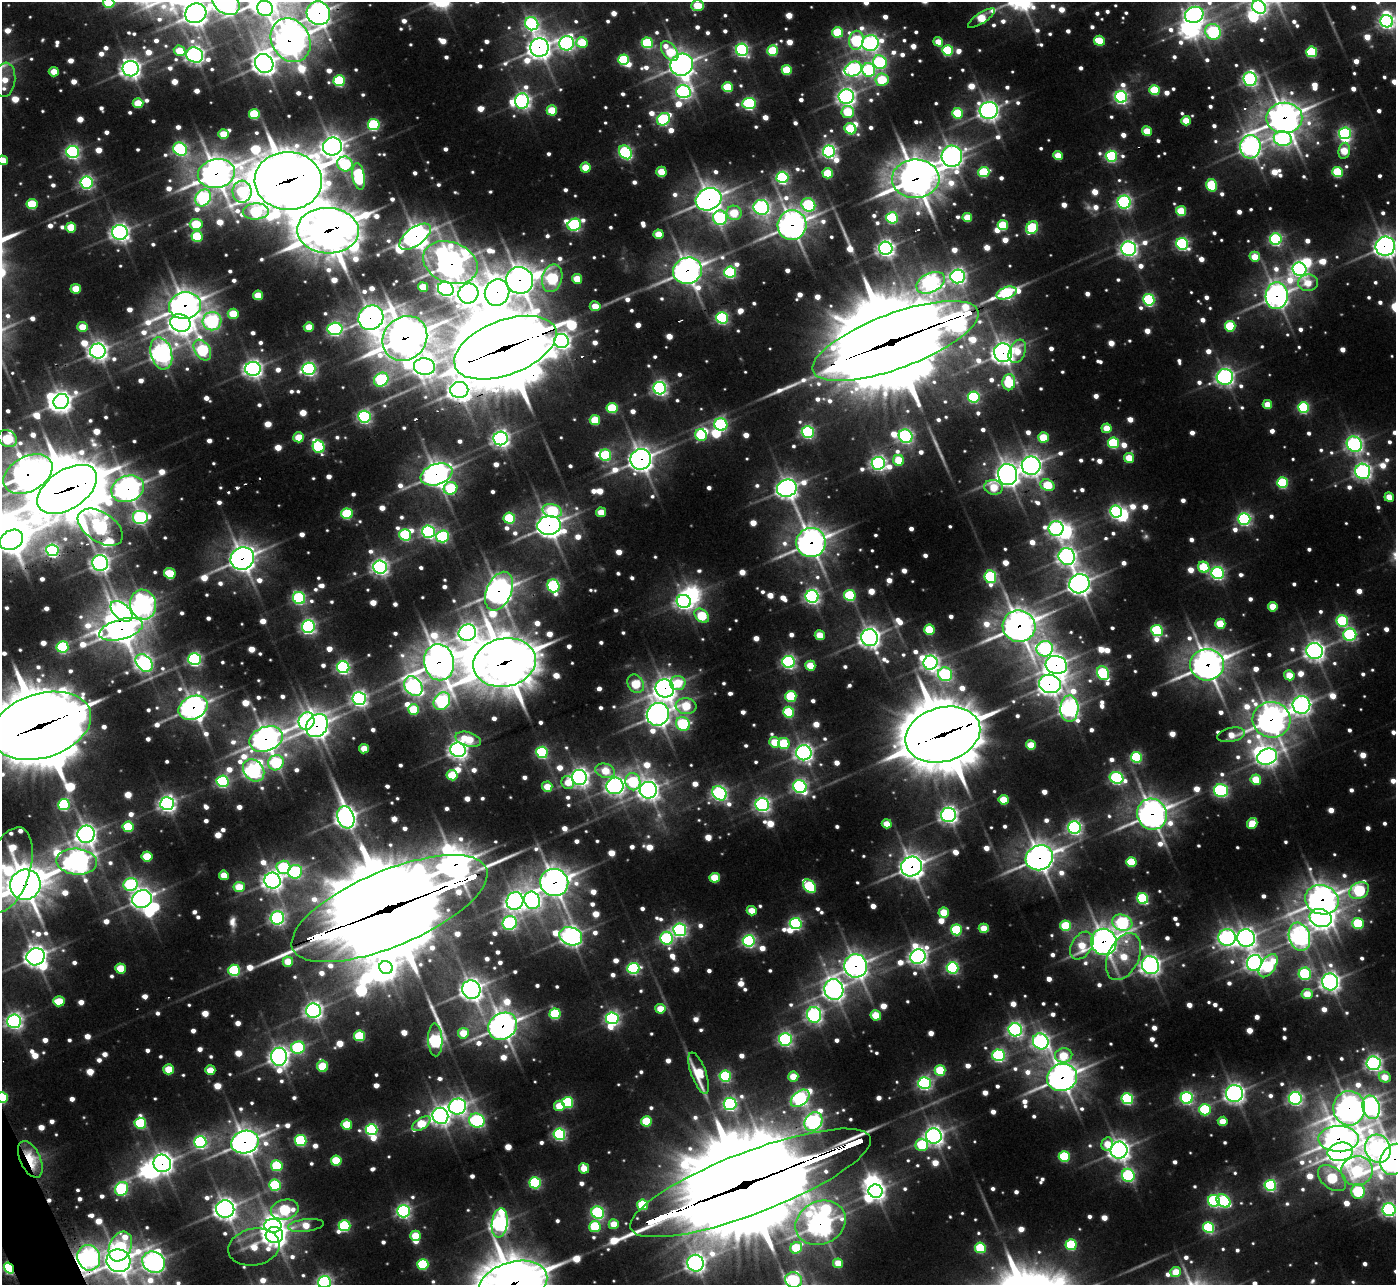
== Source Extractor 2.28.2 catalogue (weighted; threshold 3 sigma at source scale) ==
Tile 7 of 4 x 4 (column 3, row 2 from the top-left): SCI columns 2799-4192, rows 2719-4001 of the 5601 x 5569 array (HDU 1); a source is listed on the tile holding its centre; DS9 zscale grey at full resolution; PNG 1398 x 1287 px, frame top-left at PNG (2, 2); each listed source drawn as its Kron ellipse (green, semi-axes under 4 px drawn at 4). Shown black and unused: <1% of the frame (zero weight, under 2 of 3 exposures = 2% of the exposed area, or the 3 px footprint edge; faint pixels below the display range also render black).
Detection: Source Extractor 2.28.2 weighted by HDU 2 'WHT'; one run over the whole footprint, this tile lists its part. Background 0.0436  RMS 0.0097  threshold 0.0437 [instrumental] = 3 sigma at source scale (4.5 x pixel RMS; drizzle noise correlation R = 1.50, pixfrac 1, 0.05/0.05 arcsec/px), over >= 5 px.
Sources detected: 1570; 17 too faint to see at this stretch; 24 inside a brighter object's white glare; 5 cosmic-ray / hot-pixel residue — neither listed nor drawn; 22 inside a brighter listed object's ellipse — not listed separately; of the other 1502, all 500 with FLUX_AUTO >= 28.1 (the completeness limit of this list) listed and drawn (1002 fainter detections not listed), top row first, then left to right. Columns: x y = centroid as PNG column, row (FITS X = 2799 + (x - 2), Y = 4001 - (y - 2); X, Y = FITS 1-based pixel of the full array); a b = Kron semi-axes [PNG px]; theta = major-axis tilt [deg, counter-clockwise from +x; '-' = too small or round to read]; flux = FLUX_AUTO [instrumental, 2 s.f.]
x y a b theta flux
109 3 5 5 - 81
226 3 15 11 -34 820
698 6 6 5 - 57
1259 7 7 6 - 400
265 8 8 7 - 300
196 13 11 9 25 990
318 13 12 11 - 890
1194 15 9 8 - 610
981 18 16 5 33 64
1387 21 6 6 - 460
532 24 7 6 - 320
838 32 5 5 - 91
1213 32 8 7 - 270
291 40 23 19 -58 1900
856 40 9 7 81 210
1099 41 5 5 - 57
582 42 6 5 - 70
938 42 5 4 - 31
567 43 7 7 - 420
647 43 6 5 - 140
870 43 8 8 - 500
539 47 9 9 - 990
742 50 6 6 - 340
948 50 5 5 - 120
180 51 6 5 - 43
670 51 11 7 -53 69
773 51 5 5 - 95
1312 52 5 5 - 130
195 55 8 7 - 580
624 60 5 5 - 130
880 62 7 6 - 230
264 63 10 9 - 920
682 65 11 10 - 1100
131 69 8 7 - 730
853 69 9 7 25 380
787 70 5 5 - 67
869 70 7 6 - 210
54 72 5 4 - 32
1250 79 7 6 - 410
5 80 17 10 83 29
882 80 6 6 - 84
339 81 5 5 - 170
728 87 5 5 - 77
1154 90 5 5 - 82
683 92 7 6 - 420
846 97 8 7 - 650
1121 97 6 6 - 350
522 101 8 6 81 550
138 103 5 5 - 50
749 103 7 5 3 260
552 110 5 5 - 63
989 110 9 8 - 770
848 112 6 6 - 68
957 113 5 5 - 91
254 114 5 5 - 93
1284 118 18 15 1 1400
663 119 7 6 - 220
1186 121 5 4 - 40
374 125 6 5 - 180
850 129 6 5 - 120
1147 131 5 5 - 46
1345 133 6 6 - 300
223 134 5 5 - 41
1283 139 9 7 -12 410
332 146 9 9 - 1000
1250 147 12 10 83 700
180 149 7 6 - 330
829 151 6 6 - 410
1344 151 8 5 78 48
73 152 6 6 - 370
625 152 7 6 - 270
952 156 10 10 - 780
1058 156 5 4 - 40
1111 156 5 5 - 230
3 160 5 4 - 37
345 164 8 7 - 170
585 167 5 5 - 43
661 172 5 5 - 47
984 172 5 5 - 100
1338 172 5 5 - 110
828 173 5 5 - 76
216 174 19 14 12 1900
359 176 13 6 -80 220
782 177 6 6 - 270
916 179 24 19 2 2100
288 181 34 29 -2 6900
86 182 6 6 - 340
1212 185 6 5 - 120
242 192 11 9 87 120
203 198 9 7 54 360
709 199 13 11 24 1100
1124 202 6 6 - 340
32 204 5 5 - 77
808 205 7 6 - 200
761 207 8 7 - 480
256 211 13 8 4 180
1181 211 5 5 - 61
734 213 7 7 - 53
967 217 5 4 - 41
720 218 7 7 - 250
892 218 5 5 - 170
196 224 6 5 - 79
574 225 7 6 - 260
792 225 15 14 - 1100
1003 225 5 5 - 79
71 227 5 5 - 49
1032 228 7 5 47 140
328 231 31 23 -3 4100
120 232 8 7 - 660
658 234 5 5 - 35
197 236 5 5 - 96
415 237 18 9 36 1100
1276 239 6 6 - 260
1182 244 6 5 - 280
1385 246 10 9 - 780
886 248 6 6 - 630
1129 249 7 7 - 500
1255 257 5 5 - 39
450 263 28 20 -21 1400
1299 269 7 6 - 510
687 271 15 13 21 1300
730 272 6 5 - 220
958 276 7 7 - 480
552 278 14 10 75 210
577 279 5 5 - 40
520 280 14 13 - 1500
931 283 15 9 25 580
1308 283 10 8 1 34
423 287 5 5 - 41
76 289 5 5 - 45
446 289 8 7 - 500
497 292 13 12 - 1300
1006 293 10 6 20 280
468 294 10 9 - 770
258 295 5 5 - 40
1277 296 13 11 86 930
1149 300 6 5 - 210
185 306 16 13 13 1100
595 306 5 5 - 30
233 314 5 5 - 47
371 318 13 11 41 1100
722 318 6 5 - 260
212 321 9 9 - 340
180 323 10 8 -20 970
1230 326 5 5 - 96
82 327 5 5 - 36
309 327 5 5 - 34
335 329 7 6 - 290
405 338 24 21 45 2700
561 341 7 7 - 580
896 341 88 27 20 26000
505 348 54 27 21 17000
202 350 11 7 -57 200
98 351 8 7 - 710
1017 351 12 8 67 32
161 353 16 10 -74 840
1003 353 9 9 - 870
424 367 10 8 -6 740
253 369 8 7 - 680
309 369 6 6 - 390
1225 377 8 8 - 490
381 380 7 6 - 240
1009 382 8 6 86 97
660 388 6 6 - 430
459 390 9 8 - 950
974 397 5 5 - 200
61 401 8 7 - 830
1267 404 5 4 - 29
1303 407 5 5 - 180
612 408 5 5 - 95
364 417 6 6 - 340
595 420 5 5 - 61
721 424 6 6 - 260
1107 428 5 5 - 37
808 432 6 6 - 270
701 435 6 5 - 110
906 436 7 6 - 400
299 437 5 5 - 47
1043 437 5 5 - 61
501 438 7 7 - 630
7 439 10 8 -30 120
1113 443 5 5 - 130
1354 444 8 7 - 480
319 447 6 5 - 180
605 455 6 5 - 130
1129 458 5 5 - 38
641 459 10 10 - 1100
899 460 5 5 - 56
878 463 6 6 - 490
1031 466 9 9 - 750
1363 471 8 7 - 480
28 474 26 17 29 1700
436 474 16 10 20 990
1008 475 10 9 - 960
1282 483 5 5 - 140
1047 485 7 5 -21 76
994 487 9 7 -10 49
450 488 7 6 - 110
787 488 10 8 15 900
67 489 33 19 34 6500
128 489 17 13 20 1200
1389 497 5 4 - 30
552 511 10 6 -15 120
1116 511 6 6 - 280
601 512 5 4 - 32
347 514 5 5 - 130
140 517 8 7 - 300
509 518 6 5 - 110
1244 519 6 6 - 330
549 525 12 9 7 1200
100 527 25 14 -34 440
1056 528 7 7 - 420
428 532 6 6 - 350
405 535 6 5 - 160
443 536 6 6 - 220
11 540 12 9 30 1700
811 543 15 14 - 1200
52 550 6 6 - 340
1067 556 8 8 - 660
242 559 12 11 - 1200
100 563 8 7 - 600
380 567 7 6 - 600
1204 567 6 5 - 88
170 573 6 5 - 62
1218 573 6 6 - 320
990 577 6 5 - 210
1079 584 10 9 - 880
553 586 6 6 - 270
499 591 20 12 66 1100
850 595 5 5 - 140
812 596 6 6 - 450
299 598 6 6 - 260
684 601 7 6 - 550
143 604 15 13 -74 760
1273 607 5 4 - 43
122 611 13 7 -41 270
702 616 8 6 -43 87
1342 621 6 5 - 180
1220 624 5 5 - 61
308 626 6 6 - 410
1019 626 16 15 - 1600
121 629 22 10 16 1300
929 630 5 5 - 75
1157 630 6 5 - 200
467 633 9 8 - 760
820 635 5 5 - 40
1350 635 6 6 - 230
870 638 8 8 - 880
62 647 6 5 - 200
1045 649 8 7 - 310
1315 651 8 8 - 720
195 659 6 6 - 330
439 662 18 15 -80 1900
504 662 31 24 11 4900
789 662 6 6 - 360
144 663 10 7 -47 600
930 663 7 7 - 510
1056 665 11 9 -15 860
1207 665 17 16 - 1500
810 666 5 5 - 42
343 667 6 6 - 340
1103 673 7 5 -60 240
945 674 7 6 - 280
1289 675 5 5 - 34
678 683 8 7 - 52
636 684 10 8 -57 74
1050 684 11 9 -11 770
413 686 11 8 -55 540
665 688 9 9 - 870
791 696 5 5 - 110
359 699 7 6 - 520
442 701 9 7 53 310
1301 705 9 9 - 630
686 706 10 8 -6 52
193 708 15 11 25 1000
414 709 5 5 - 71
1069 709 13 9 88 570
789 712 5 5 - 120
658 714 12 11 - 1200
1271 720 19 18 - 1300
306 721 9 8 - 510
683 724 7 6 - 180
41 726 51 32 17 16000
317 726 12 10 54 990
943 734 38 27 16 10000
1231 735 14 7 11 29
266 739 17 12 21 1100
468 739 13 7 -16 53
775 742 5 5 - 43
784 743 5 5 - 96
1031 745 5 4 - 47
364 749 5 5 - 31
458 750 8 7 - 700
542 752 6 5 - 210
804 753 7 7 - 600
1136 757 5 5 - 170
1267 757 10 8 21 690
276 763 8 7 - 170
254 770 12 9 -50 560
605 771 10 7 -17 39
452 775 5 5 - 66
579 777 8 7 - 650
1116 778 7 5 -20 280
1256 780 5 5 - 52
222 781 6 6 - 240
568 782 6 6 - 30
633 782 8 7 - 140
615 786 8 8 - 660
547 787 5 5 - 32
800 787 7 6 - 380
648 790 8 8 - 840
1221 790 7 6 - 310
719 793 8 6 -44 470
1004 800 5 5 - 52
64 804 6 5 - 180
167 804 7 6 - 620
762 805 6 6 - 460
1152 814 16 14 -64 1400
949 815 7 7 - 550
346 817 11 8 -72 850
1252 823 6 5 - 42
887 824 5 4 - 28
128 827 5 5 - 92
1075 828 6 6 - 430
86 834 9 8 - 800
147 856 5 5 - 63
1039 858 14 12 25 1300
77 862 20 13 -4 1000
1131 862 5 5 - 74
283 867 7 6 - 150
911 867 10 9 - 1100
8 870 44 22 72 190
295 872 7 6 - 230
224 875 5 4 - 29
715 878 5 5 - 56
272 881 8 8 - 760
554 883 14 13 - 1600
25 885 15 15 - 2100
131 885 7 6 - 240
809 886 8 5 -48 160
239 887 5 5 - 46
1359 890 10 8 28 210
1143 898 5 5 - 170
142 899 10 8 21 840
532 900 9 7 -66 520
1322 900 17 14 -18 1100
515 901 9 8 - 680
389 909 105 37 23 38000
752 911 5 4 - 29
944 912 5 5 - 51
277 918 7 6 - 400
1321 918 11 9 -18 820
510 923 7 6 - 370
1122 923 10 7 -18 250
1358 923 6 5 - 110
796 924 6 5 - 270
1066 926 5 5 - 88
984 928 5 4 - 36
680 930 6 6 - 360
956 930 5 5 - 130
571 936 12 9 -18 840
1299 937 14 10 -73 730
667 938 6 6 - 270
1227 938 8 8 - 490
1246 938 9 8 - 720
749 941 6 6 - 300
1104 942 13 12 - 1100
1082 946 15 10 57 48
918 956 8 7 - 630
36 957 9 8 - 890
1123 957 25 15 64 55
288 962 5 5 - 36
1254 963 8 7 - 580
1150 965 9 8 - 730
856 966 11 11 - 900
1268 966 13 7 57 190
120 968 5 5 - 51
386 968 7 6 - 730
633 968 6 5 - 220
952 968 6 5 - 230
234 970 6 5 - 160
1305 974 6 6 - 190
1330 982 8 8 - 740
834 989 10 9 - 810
471 990 9 9 - 980
1307 994 5 5 - 36
59 1001 5 5 - 50
660 1009 5 5 - 37
313 1011 7 7 - 680
555 1014 5 5 - 120
814 1015 8 7 - 490
876 1015 5 5 - 49
612 1018 6 6 - 390
14 1021 7 6 - 580
503 1026 15 12 35 1200
1015 1030 6 6 - 440
463 1033 5 5 - 39
360 1036 5 5 - 100
785 1039 6 6 - 360
435 1040 16 7 -88 360
1041 1041 8 7 - 550
298 1047 7 6 - 190
999 1055 6 6 - 270
1064 1055 8 7 - 46
279 1057 9 8 - 810
1374 1063 7 7 - 450
323 1066 6 5 - 76
169 1069 5 5 - 50
210 1070 5 5 - 35
940 1070 5 5 - 73
699 1073 22 7 -70 64
725 1076 6 5 - 190
793 1076 5 5 - 34
1062 1077 15 13 18 1200
1385 1077 6 5 - 34
924 1083 6 6 - 330
1235 1093 8 8 - 620
2 1098 6 5 - 130
800 1098 11 7 39 410
1187 1098 6 6 - 300
1295 1098 6 6 - 370
1127 1099 6 5 - 210
568 1102 5 5 - 150
730 1104 6 6 - 340
559 1106 5 5 - 36
457 1107 9 8 - 570
1371 1107 12 8 -75 530
1349 1108 17 16 - 1100
1205 1110 6 5 - 130
440 1116 8 8 - 750
477 1120 8 7 - 320
646 1121 5 5 - 76
1223 1121 5 4 - 31
813 1122 10 8 50 480
140 1123 6 5 - 130
421 1124 10 5 33 56
347 1125 5 5 - 65
372 1130 6 5 - 240
559 1134 6 5 - 280
934 1136 8 7 - 720
1339 1139 20 13 0 1000
301 1140 6 5 - 180
200 1142 6 6 - 300
245 1142 14 11 19 1200
1107 1144 6 5 - 34
922 1145 6 6 - 98
1378 1149 14 12 -66 490
1119 1150 8 8 - 760
1340 1152 13 9 12 950
1064 1157 5 5 - 130
30 1159 20 10 -65 64
1395 1159 16 13 59 1400
336 1161 5 5 - 72
162 1163 9 8 - 730
277 1166 6 5 - 120
584 1168 5 5 - 32
1357 1171 16 14 11 150
1128 1175 7 6 - 240
1332 1178 16 10 -39 130
535 1183 5 5 - 190
751 1183 128 31 21 42000
275 1185 6 5 - 160
1270 1185 6 5 - 230
122 1189 7 6 - 240
876 1191 7 6 - 670
1358 1191 7 7 - 160
1214 1201 6 5 - 220
1223 1201 7 5 -40 190
643 1205 5 5 - 94
225 1209 9 8 - 910
285 1210 14 10 12 150
1389 1210 6 6 - 390
403 1211 6 6 - 390
598 1213 6 6 - 260
500 1223 15 8 82 530
821 1223 26 21 26 1100
614 1224 5 5 - 35
306 1225 18 6 7 29
273 1226 8 7 - 640
344 1226 6 5 - 170
595 1226 5 5 - 100
1209 1227 5 5 - 170
274 1235 9 8 - 1000
415 1236 5 5 - 48
1071 1245 5 5 - 120
120 1247 15 11 67 140
254 1247 26 18 11 41
796 1248 6 5 - 72
980 1248 5 5 - 94
89 1258 13 11 -71 690
118 1261 12 11 - 1200
154 1262 12 10 -29 850
696 1263 8 8 - 560
838 1263 5 4 - 33
423 1264 5 5 - 130
9 1268 6 4 -57 220
1176 1272 5 5 - 38
794 1280 8 8 - 170
324 1282 6 6 - 410
513 1284 35 21 17 4700
Overlapping masked pixels (flux is a lower limit): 83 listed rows (the first 20) at x y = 318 13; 291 40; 539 47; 1154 90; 1284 118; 216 174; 916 179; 288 181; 709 199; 792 225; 328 231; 415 237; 1385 246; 450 263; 687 271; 520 280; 497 292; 1277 296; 185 306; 371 318
Isophote crosses this tile's border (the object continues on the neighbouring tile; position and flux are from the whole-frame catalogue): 23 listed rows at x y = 109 3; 226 3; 698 6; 1259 7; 196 13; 318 13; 1194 15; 1387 21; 5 80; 3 160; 1385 246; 7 439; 28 474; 11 540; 41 726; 8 870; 25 885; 2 1098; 1395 1159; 1389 1210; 794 1280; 324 1282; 513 1284